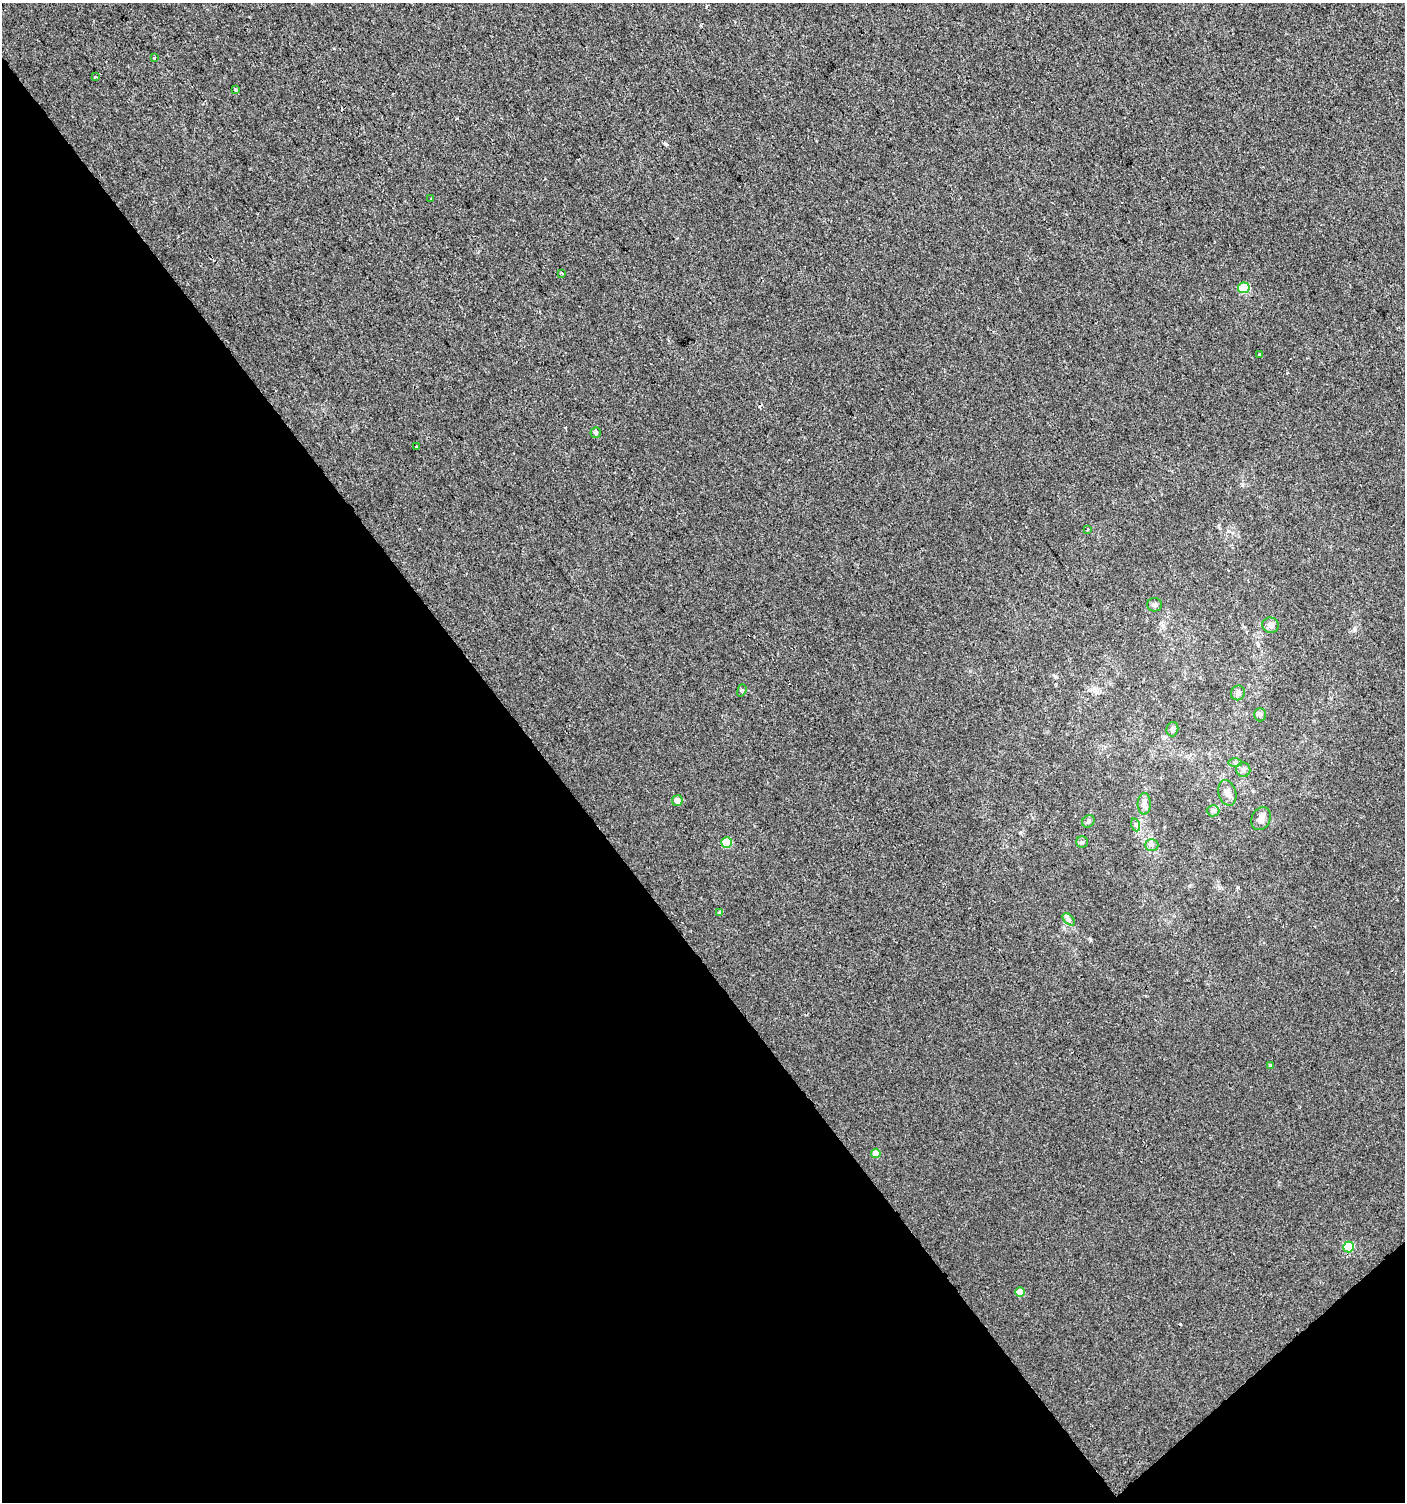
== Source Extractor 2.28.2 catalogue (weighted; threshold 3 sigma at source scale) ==
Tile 14 of 4 x 4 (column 2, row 4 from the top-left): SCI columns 1611-3013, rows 1-1500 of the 5962 x 6005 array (HDU 1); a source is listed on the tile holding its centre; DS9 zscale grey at full resolution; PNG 1407 x 1504 px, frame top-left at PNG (2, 3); each listed source drawn as its Kron ellipse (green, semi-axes under 4 px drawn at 4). Shown black and unused: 40% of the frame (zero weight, under 2 of 3 exposures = <1% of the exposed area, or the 3 px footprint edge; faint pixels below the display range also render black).
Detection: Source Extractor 2.28.2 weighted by HDU 2 'WHT'; one run over the whole footprint, this tile lists its part. Background 0.00128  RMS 0.0057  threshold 0.0255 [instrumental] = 3 sigma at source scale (4.5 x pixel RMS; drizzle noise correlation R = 1.50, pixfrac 1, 0.0396/0.0396 arcsec/px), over >= 5 px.
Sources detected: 38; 4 cosmic-ray / hot-pixel residue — neither listed nor drawn; the other 34 listed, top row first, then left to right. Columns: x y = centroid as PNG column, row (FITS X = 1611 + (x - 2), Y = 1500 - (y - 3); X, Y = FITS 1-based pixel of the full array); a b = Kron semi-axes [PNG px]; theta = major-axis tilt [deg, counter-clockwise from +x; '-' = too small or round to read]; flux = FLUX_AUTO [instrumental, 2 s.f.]
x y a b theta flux
154 58 3 3 - 1.2
95 77 3 3 - 1.3
235 90 4 3 - 0.56
431 198 3 2 - 1
562 273 3 2 - 0.71
1244 288 6 5 - 22
1259 355 4 4 - 0.53
596 433 5 5 - 1.2
416 447 3 3 - 0.67
1087 529 3 3 - 1.6
1155 605 7 7 - 1.5
1270 625 8 8 - 2.7
742 690 6 4 70 0.98
1238 693 7 7 - 2
1260 715 6 6 - 1.2
1172 729 7 5 75 1.3
1235 763 7 4 -1 1.1
1243 770 7 7 - 1.9
1227 793 13 8 -74 3.6
677 801 5 5 - 3.6
1144 804 11 6 89 2.3
1213 811 6 6 - 1.2
1261 818 12 9 66 3.1
1088 821 7 5 44 1.2
1136 825 7 4 -72 1.1
727 842 5 5 - 20
1082 842 6 5 - 1
1152 845 7 6 - 1.5
719 912 3 3 - 1.6
1069 919 7 4 -44 1.4
1270 1065 4 3 - 0.59
876 1153 5 4 - 5.6
1349 1247 5 5 - 24
1020 1292 5 4 - 5.8
Unlisted compact peaks at least as high as the median listed source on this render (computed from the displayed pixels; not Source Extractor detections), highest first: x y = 1180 1324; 1091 940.